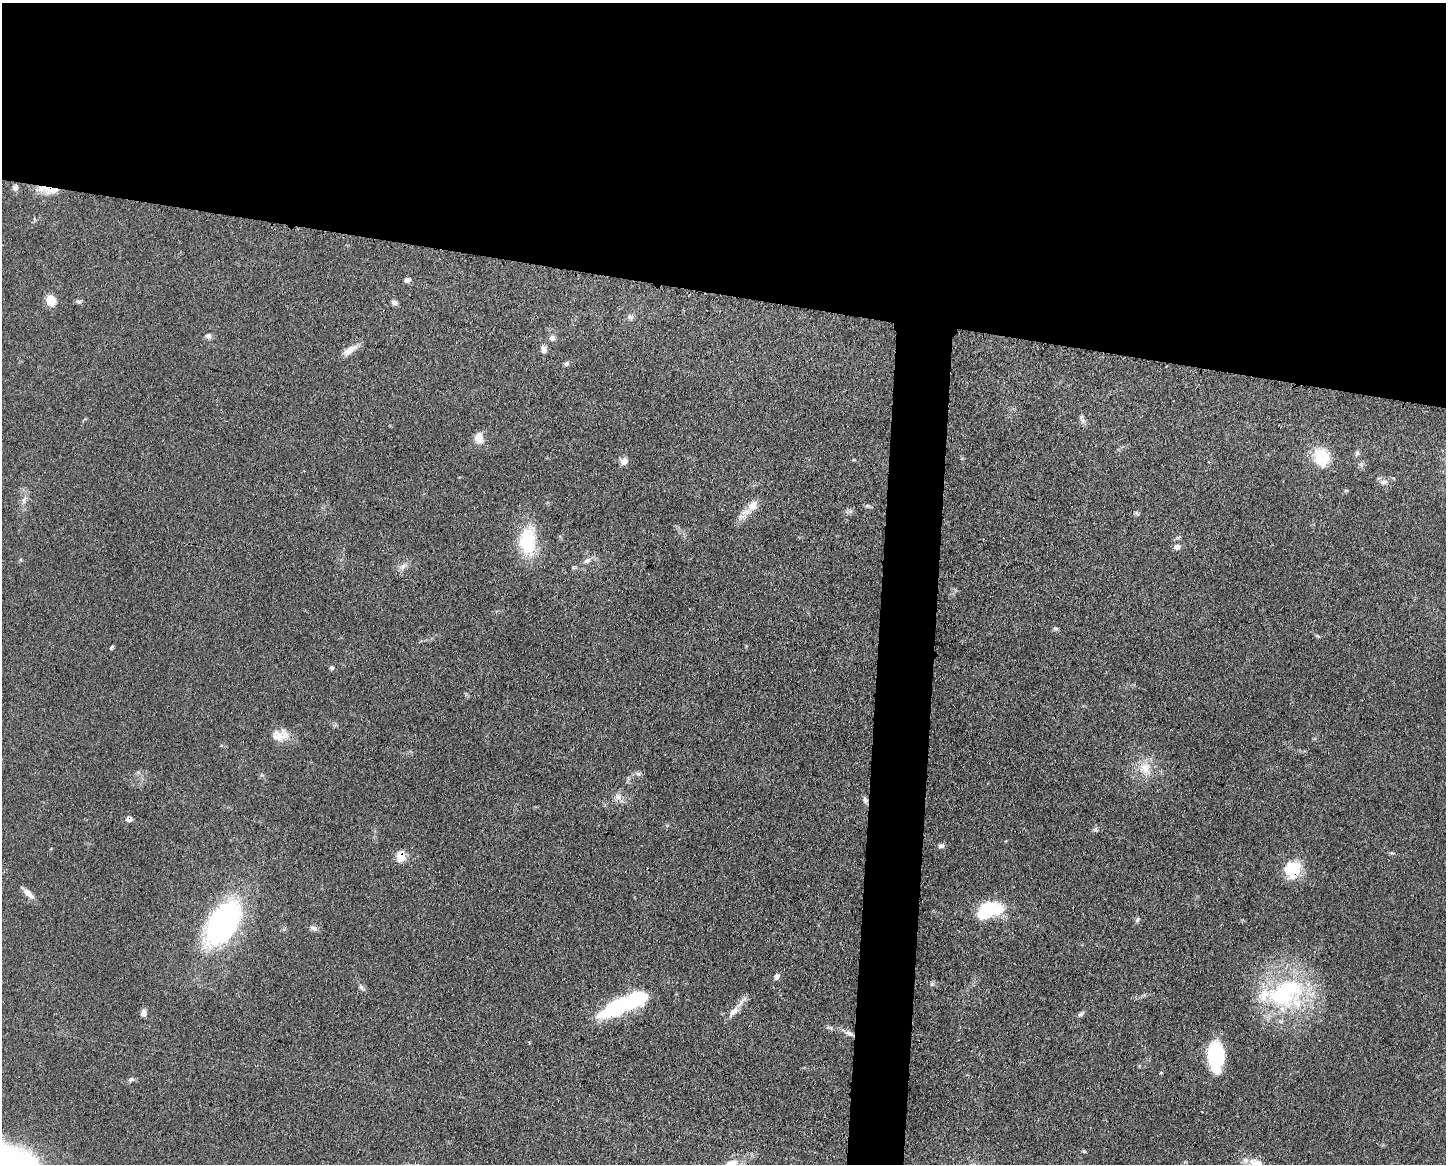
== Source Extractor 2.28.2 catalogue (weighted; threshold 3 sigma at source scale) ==
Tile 2 of 3 x 4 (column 2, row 1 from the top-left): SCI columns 1558-3001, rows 3489-4650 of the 4672 x 4656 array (HDU 1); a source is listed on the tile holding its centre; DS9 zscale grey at full resolution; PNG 1448 x 1166 px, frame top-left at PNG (2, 3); no overlay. Shown black and unused: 28% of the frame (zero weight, under 3 of 4 exposures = <1% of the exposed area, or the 3 px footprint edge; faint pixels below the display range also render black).
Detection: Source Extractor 2.28.2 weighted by HDU 2 'WHT'; one run over the whole footprint, this tile lists its part. Background 0.0585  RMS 0.0042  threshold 0.019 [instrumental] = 3 sigma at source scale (4.5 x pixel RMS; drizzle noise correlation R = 1.50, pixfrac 1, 0.05/0.05 arcsec/px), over >= 5 px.
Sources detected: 59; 2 inside a brighter object's white glare — not listed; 2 inside a brighter listed object's ellipse — not listed separately; the other 55 listed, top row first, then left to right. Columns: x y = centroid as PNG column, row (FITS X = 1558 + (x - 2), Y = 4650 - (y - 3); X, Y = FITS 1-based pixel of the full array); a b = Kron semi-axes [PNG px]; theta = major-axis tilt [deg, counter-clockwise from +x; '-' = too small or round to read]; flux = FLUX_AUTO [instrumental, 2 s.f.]
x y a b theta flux
15 188 8 6 -52 1.3
51 190 23 9 -4 6.5
407 280 7 6 - 1.4
51 301 12 9 -72 6
394 302 8 6 -17 1.2
631 317 9 6 -14 1.2
208 336 7 7 - 1.3
552 338 8 7 - 1.3
543 349 10 6 -75 2
349 350 20 8 37 3.8
566 364 6 5 - 0.87
1082 419 13 6 -72 1.4
479 438 14 10 88 3.9
1357 453 7 5 69 0.87
1322 457 24 19 -75 11
624 461 9 8 - 2.3
1383 482 12 6 9 1.7
24 500 10 5 58 1.4
753 505 16 11 41 4.2
867 506 7 4 -17 0.7
740 516 10 3 21 1.1
528 542 39 22 -87 19
1177 547 8 7 - 1.5
587 560 11 6 32 1.8
403 566 7 5 46 1.3
1056 628 8 4 -1 0.65
112 647 6 4 38 0.57
332 668 5 5 - 0.72
279 736 21 15 8 5.9
1145 768 17 13 -80 6.5
638 774 7 4 -1 0.89
618 797 10 8 12 2.4
865 800 9 5 -47 1.1
129 819 6 6 - 1.9
1095 829 7 6 - 0.86
941 846 8 6 0 1.1
401 856 12 8 -86 5.3
1293 869 18 16 42 15
28 893 19 7 -41 2.7
986 911 21 12 51 19
1137 920 8 4 63 0.78
223 923 47 26 60 88
313 928 11 5 -18 1.3
776 977 7 6 - 1.3
361 987 10 5 -56 1.1
1286 993 55 42 19 57
620 1006 48 15 24 35
733 1012 18 8 50 3.3
143 1013 8 7 - 1.7
1081 1014 11 4 39 0.99
849 1033 11 5 -25 1.6
1216 1055 26 14 -90 33
131 1079 9 6 9 1
1084 1151 6 4 -89 0.44
1258 1164 15 13 -57 4.6
Overlapping masked pixels (flux is a lower limit): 5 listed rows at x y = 51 190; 865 800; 129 819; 401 856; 1293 869
Isophote crosses this tile's border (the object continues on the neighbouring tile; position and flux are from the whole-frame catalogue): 1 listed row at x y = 1258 1164